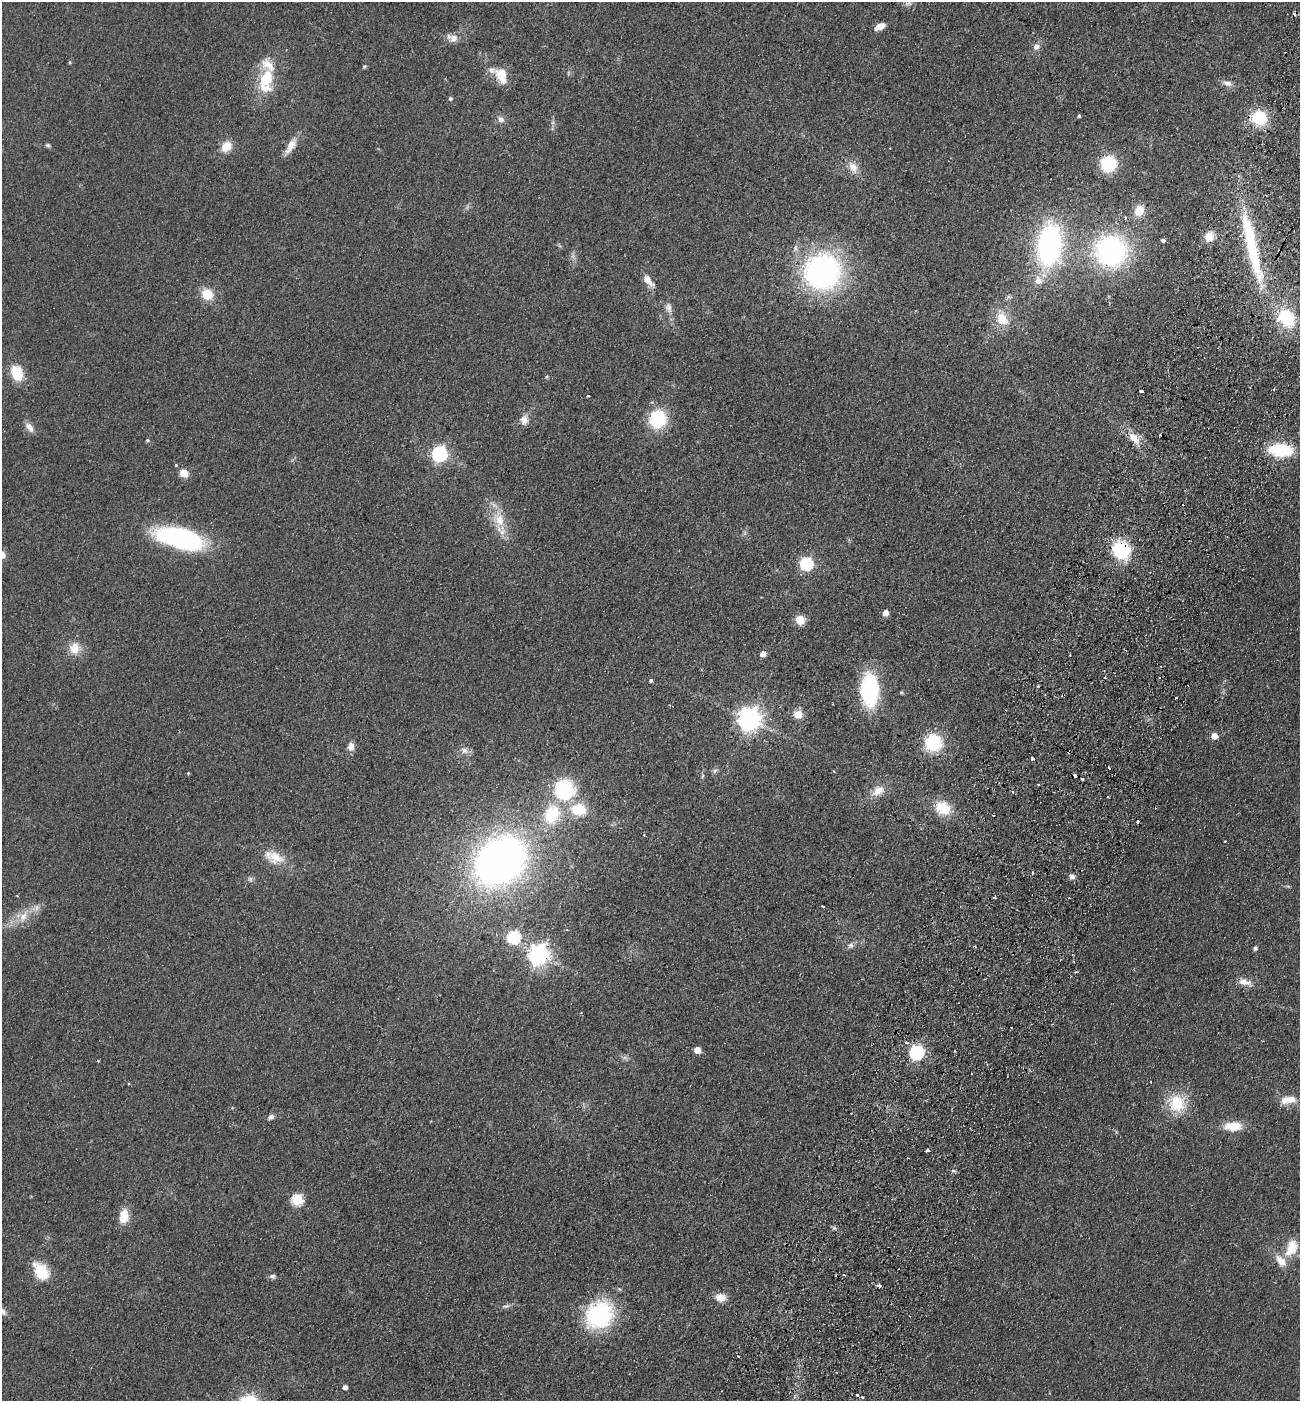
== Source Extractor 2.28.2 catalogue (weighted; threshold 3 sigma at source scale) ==
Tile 10 of 4 x 4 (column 2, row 3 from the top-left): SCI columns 1495-2792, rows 1427-2825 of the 5718 x 5651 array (HDU 1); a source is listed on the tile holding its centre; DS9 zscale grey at full resolution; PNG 1302 x 1403 px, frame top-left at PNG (2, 2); no overlay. Shown black and unused: <1% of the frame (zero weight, under 2 of 3 exposures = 3% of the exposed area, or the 3 px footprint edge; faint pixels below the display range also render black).
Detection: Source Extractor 2.28.2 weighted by HDU 2 'WHT'; one run over the whole footprint, this tile lists its part. Background 0.0766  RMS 0.0099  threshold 0.0447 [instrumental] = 3 sigma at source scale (4.5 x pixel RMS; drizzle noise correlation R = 1.50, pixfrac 1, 0.05/0.05 arcsec/px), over >= 5 px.
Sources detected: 139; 1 too faint to see at this stretch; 13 cosmic-ray / hot-pixel residue — not listed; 9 inside a brighter listed object's ellipse — not listed separately; the other 116 listed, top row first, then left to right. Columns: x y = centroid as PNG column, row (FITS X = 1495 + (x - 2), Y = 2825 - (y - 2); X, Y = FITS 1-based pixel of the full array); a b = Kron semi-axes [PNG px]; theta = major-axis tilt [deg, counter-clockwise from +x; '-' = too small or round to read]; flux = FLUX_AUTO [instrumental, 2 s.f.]
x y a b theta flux
877 28 10 7 43 5.1
452 38 15 9 -17 8
1036 46 9 8 - 4.9
70 62 5 4 - 1.1
364 66 5 4 - 1.5
502 73 16 13 47 14
266 78 25 17 69 34
1227 83 15 7 -15 5.5
450 99 5 4 - 2.1
1079 116 4 4 - 1.8
1259 118 14 13 - 45
500 119 10 8 -31 4.7
48 145 7 5 -46 1.8
226 146 13 10 50 14
291 146 24 8 58 11
1108 164 12 12 - 58
853 167 18 11 -60 11
1139 210 13 11 65 16
1125 218 5 3 - 1.3
1209 236 11 10 - 13
1163 240 3 3 - 17
1049 245 37 21 84 230
1252 247 80 11 -77 110
1110 251 30 28 -8 200
822 271 32 31 - 270
648 280 18 7 -47 9.5
1038 280 11 10 - 9.7
207 294 11 9 -40 23
668 307 14 8 -76 6
1286 318 24 19 -58 47
1002 319 22 16 -57 22
17 373 13 9 -66 36
1141 391 4 3 - 4.9
588 396 3 3 - 12
658 419 15 13 76 65
524 420 12 10 89 7.2
29 427 15 7 -56 6.5
1134 437 14 8 -50 14
147 440 4 4 - 1.5
1281 450 19 10 -6 64
439 454 7 6 - 230
176 465 3 3 - 1.8
184 473 9 8 - 10
499 520 23 15 -55 24
180 538 52 19 -14 160
1121 550 15 14 - 70
806 563 6 6 - 140
885 613 5 5 - 8.5
800 620 9 8 - 15
74 648 16 14 86 15
763 654 5 4 - 7.8
651 680 4 4 - 1.9
1038 686 3 2 - 0.94
869 690 27 15 -88 110
1176 698 2 2 - 1.2
798 714 9 8 - 13
749 719 8 8 - 790
1214 736 5 5 - 12
933 743 16 15 - 53
351 747 10 8 86 6.7
464 750 12 8 -23 5.6
1069 752 3 3 - 4.4
1032 759 4 3 - 2.4
1109 768 3 3 - 3.7
715 771 9 6 61 2.6
188 773 4 4 - 1.1
702 776 6 4 70 1.5
1075 776 4 3 - 13
1082 779 3 2 - 1.4
1038 784 3 2 - 1.5
564 788 37 27 -43 60
878 791 18 12 32 13
1012 792 4 3 - 1.8
1156 807 3 3 - 2.5
943 808 18 14 -31 26
552 815 25 20 71 48
993 815 3 2 - 1.1
1138 821 3 3 - 4
644 835 3 3 - 1.5
1225 841 3 2 - 1.3
276 857 24 17 -20 21
500 861 44 35 41 550
1032 873 4 2 - 1.1
1072 876 5 5 - 5.5
250 879 8 5 -60 2.5
994 898 3 3 - 2.1
23 916 19 10 59 15
514 937 6 6 - 120
851 945 8 7 - 3.3
1255 948 4 4 - 2.9
539 954 8 7 - 600
1245 982 19 8 -14 8.8
906 1042 3 3 - 5.1
697 1050 5 5 - 14
917 1052 6 6 - 200
98 1061 3 3 - 1.3
1150 1082 3 2 - 0.75
1288 1100 22 10 7 15
1177 1103 19 17 -50 38
851 1113 2 2 - 1.1
271 1117 9 6 32 3.6
1233 1126 20 10 0 20
927 1150 4 3 - 4.4
953 1171 6 4 -1 1.6
297 1200 6 6 - 86
124 1216 18 11 80 16
1291 1248 22 13 65 21
41 1271 21 14 -53 30
272 1276 8 6 -8 2.7
720 1297 13 9 -11 9.7
506 1306 10 5 17 2.8
3 1311 11 8 -50 5
599 1315 25 21 46 120
345 1387 4 4 - 5.2
857 1395 3 3 - 3.8
862 1397 3 2 - 2.3
Overlapping masked pixels (flux is a lower limit): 4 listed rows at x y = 1252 247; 1121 550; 1069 752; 1156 807
Isophote crosses this tile's border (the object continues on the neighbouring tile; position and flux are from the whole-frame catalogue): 1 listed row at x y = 3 1311